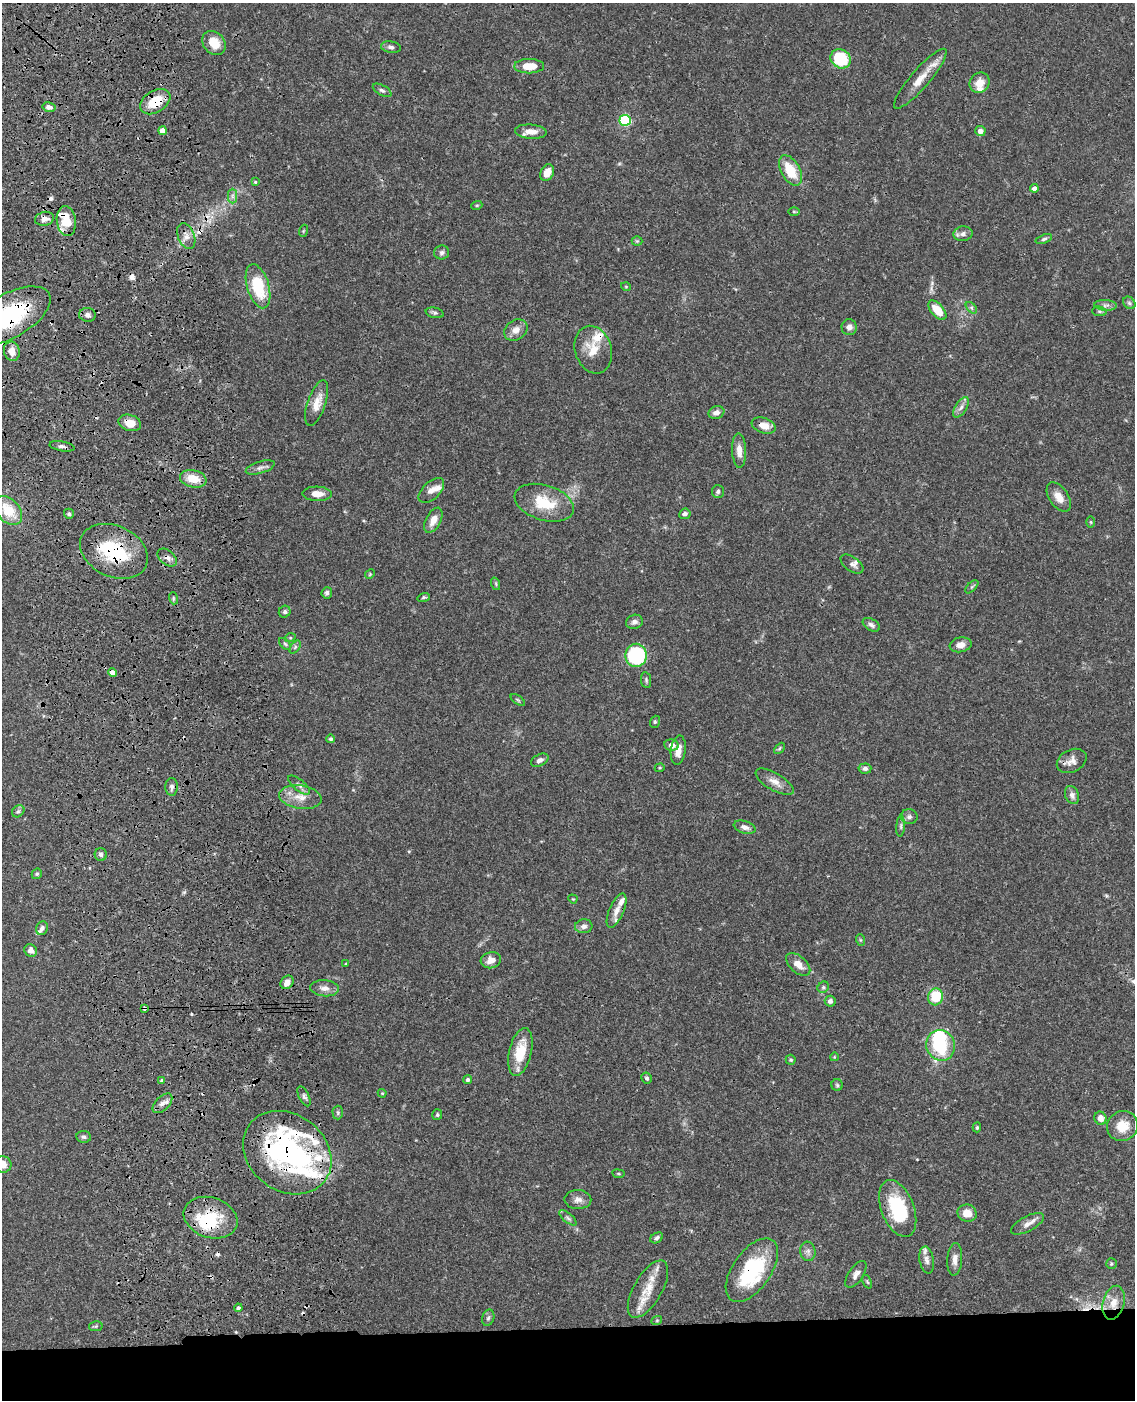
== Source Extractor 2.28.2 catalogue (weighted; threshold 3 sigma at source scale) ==
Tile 11 of 4 x 3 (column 3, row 3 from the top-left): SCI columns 2387-3519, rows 255-1652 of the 4770 x 4604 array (HDU 1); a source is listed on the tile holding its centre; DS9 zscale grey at full resolution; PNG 1137 x 1402 px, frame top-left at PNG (2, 3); each listed source drawn as its Kron ellipse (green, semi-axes under 4 px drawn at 4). Shown black and unused: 6% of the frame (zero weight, under 3 of 4 exposures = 6% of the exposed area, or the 3 px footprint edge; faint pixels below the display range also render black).
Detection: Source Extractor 2.28.2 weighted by HDU 2 'WHT'; one run over the whole footprint, this tile lists its part. Background 0.0574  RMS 0.003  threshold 0.0137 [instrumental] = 3 sigma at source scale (4.5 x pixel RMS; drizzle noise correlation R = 1.50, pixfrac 1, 0.05/0.05 arcsec/px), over >= 5 px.
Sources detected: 182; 3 inside a brighter object's white glare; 10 cosmic-ray / hot-pixel residue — neither listed nor drawn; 13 inside a brighter listed object's ellipse — not listed separately; the other 156 listed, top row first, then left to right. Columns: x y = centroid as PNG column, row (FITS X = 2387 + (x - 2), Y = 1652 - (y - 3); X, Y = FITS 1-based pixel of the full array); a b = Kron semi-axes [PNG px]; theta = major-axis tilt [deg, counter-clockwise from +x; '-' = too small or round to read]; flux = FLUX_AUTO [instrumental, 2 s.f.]
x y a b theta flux
214 43 13 10 -47 5.5
391 47 10 5 -8 0.9
841 59 10 9 - 13
529 66 15 7 0 5.3
920 79 39 9 49 5.4
980 83 10 9 - 3.2
382 90 10 5 -29 0.87
155 102 16 11 33 8.3
49 107 6 5 - 1.5
625 120 5 5 - 28
163 131 4 4 - 3
980 131 5 5 - 1.7
531 132 16 7 -4 2.9
790 170 17 9 -60 8.3
547 173 9 6 64 3.2
255 182 4 4 - 0.42
1034 188 4 4 - 1.4
232 196 7 4 -90 0.85
477 205 5 3 - 0.34
794 211 6 4 -1 0.36
45 219 9 7 14 1.7
66 221 15 9 -82 6.6
303 231 6 4 71 0.35
963 234 9 7 4 1.3
186 236 13 8 -68 2
1044 239 8 4 19 0.61
637 241 5 5 - 0.39
442 253 7 7 - 0.87
258 286 22 11 -74 13
626 287 5 3 - 0.25
1129 303 7 5 -46 0.63
1106 305 11 5 -3 0.98
971 308 7 4 -46 0.58
937 310 11 6 -49 6.2
1099 311 7 5 -6 0.56
435 313 9 5 -12 0.67
87 315 8 7 - 1.2
9 316 46 22 29 33
849 327 8 7 - 1.4
516 330 12 9 36 2.5
593 350 24 18 -73 6.1
12 351 9 8 - 2.8
317 403 24 9 71 4
961 407 11 5 57 1.3
716 412 8 6 18 1.6
130 423 11 8 -16 3.5
764 425 12 7 -20 3.3
62 446 12 5 -9 0.98
739 451 17 7 -88 2.8
260 467 15 6 18 1.2
193 479 13 8 -12 5.7
431 490 16 8 44 2.2
718 492 6 6 - 0.74
317 494 15 7 -2 2.9
1059 497 16 9 -56 3.3
544 503 30 17 -17 10
8 510 16 11 -48 8.4
69 514 5 5 - 0.53
685 514 6 5 - 0.98
433 520 14 7 62 2.9
1091 522 5 3 - 0.31
114 551 35 25 -25 20
167 558 11 7 -39 1.4
852 564 13 7 -36 1.1
370 574 5 4 - 0.31
496 584 6 4 -72 0.43
972 587 8 3 45 0.47
327 593 5 5 - 0.79
424 597 6 4 18 0.47
173 598 6 4 -72 0.38
285 612 6 5 - 0.72
634 622 8 7 - 1.3
871 625 9 5 -29 0.97
290 638 5 3 - 0.3
285 644 7 4 -45 0.52
961 645 11 7 11 2.3
295 647 7 4 54 0.54
636 655 11 10 - 26
112 673 4 4 - 2.2
646 680 8 5 -81 0.6
518 700 8 4 -36 0.47
655 722 6 4 69 0.46
331 739 4 4 - 0.44
671 745 7 5 -11 1.8
779 748 6 4 46 0.47
678 750 15 7 82 2.9
540 760 9 5 28 1.2
1072 761 16 11 27 2.3
660 768 5 4 - 0.38
865 769 6 5 - 0.92
775 782 21 8 -30 2.7
299 785 13 5 -39 1.2
172 787 9 6 90 0.93
1072 795 9 7 -68 1.4
300 797 21 11 -9 4.3
18 811 7 5 43 0.61
909 817 8 7 - 0.98
901 826 10 4 85 0.63
745 827 11 6 -16 1.4
101 855 6 6 - 0.7
37 874 5 4 - 0.43
573 899 5 3 - 0.29
617 911 18 7 67 2.4
584 926 9 7 6 1.2
42 928 7 5 64 1.1
861 940 6 4 -70 0.4
31 950 7 6 - 1.7
491 960 10 8 14 2.4
346 964 3 3 - 0.27
798 964 14 8 -42 2.8
287 982 7 6 - 1.9
823 987 6 5 - 0.62
324 988 14 8 -5 2.1
936 997 8 7 - 9.3
830 1001 5 5 - 0.98
144 1008 4 3 - 1.3
941 1045 15 14 - 17
520 1052 24 11 77 8.5
834 1057 4 3 - 0.2
791 1060 5 5 - 0.45
647 1078 6 5 - 0.6
162 1080 4 4 - 0.36
468 1080 4 4 - 0.67
837 1085 6 5 - 0.48
382 1093 4 4 - 0.27
304 1096 11 5 -64 0.81
162 1103 12 7 44 1.7
338 1112 7 5 -89 0.59
437 1115 5 5 - 0.44
1100 1118 7 6 - 2.2
1122 1126 15 15 - 5.2
977 1127 5 3 - 0.38
84 1137 7 6 - 0.67
287 1153 47 38 -37 73
3 1164 9 8 - 3.1
618 1174 6 3 -8 0.36
578 1200 13 9 -1 1.9
898 1208 30 16 -69 19
967 1213 10 8 -19 3.5
211 1218 27 20 -18 13
568 1218 10 4 -39 0.8
1027 1224 18 7 28 2.2
657 1238 7 5 32 0.74
808 1251 10 7 -84 1.2
955 1259 16 7 86 2.1
927 1260 14 7 -79 1.5
1111 1264 5 5 - 0.52
752 1270 36 19 55 23
856 1274 15 7 56 1.6
867 1282 7 3 -66 0.34
648 1289 32 14 60 7.2
1114 1303 17 10 75 3.8
238 1308 4 4 - 0.63
488 1318 8 6 73 0.7
657 1320 5 3 - 0.28
96 1326 7 5 11 0.47
Overlapping masked pixels (flux is a lower limit): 16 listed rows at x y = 155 102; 45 219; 66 221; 9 316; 130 423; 764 425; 62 446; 114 551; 167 558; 112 673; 1072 761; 144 1008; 287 1153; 211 1218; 752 1270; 1114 1303
Isophote crosses this tile's border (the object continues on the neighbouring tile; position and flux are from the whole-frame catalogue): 3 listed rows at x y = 9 316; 8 510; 3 1164